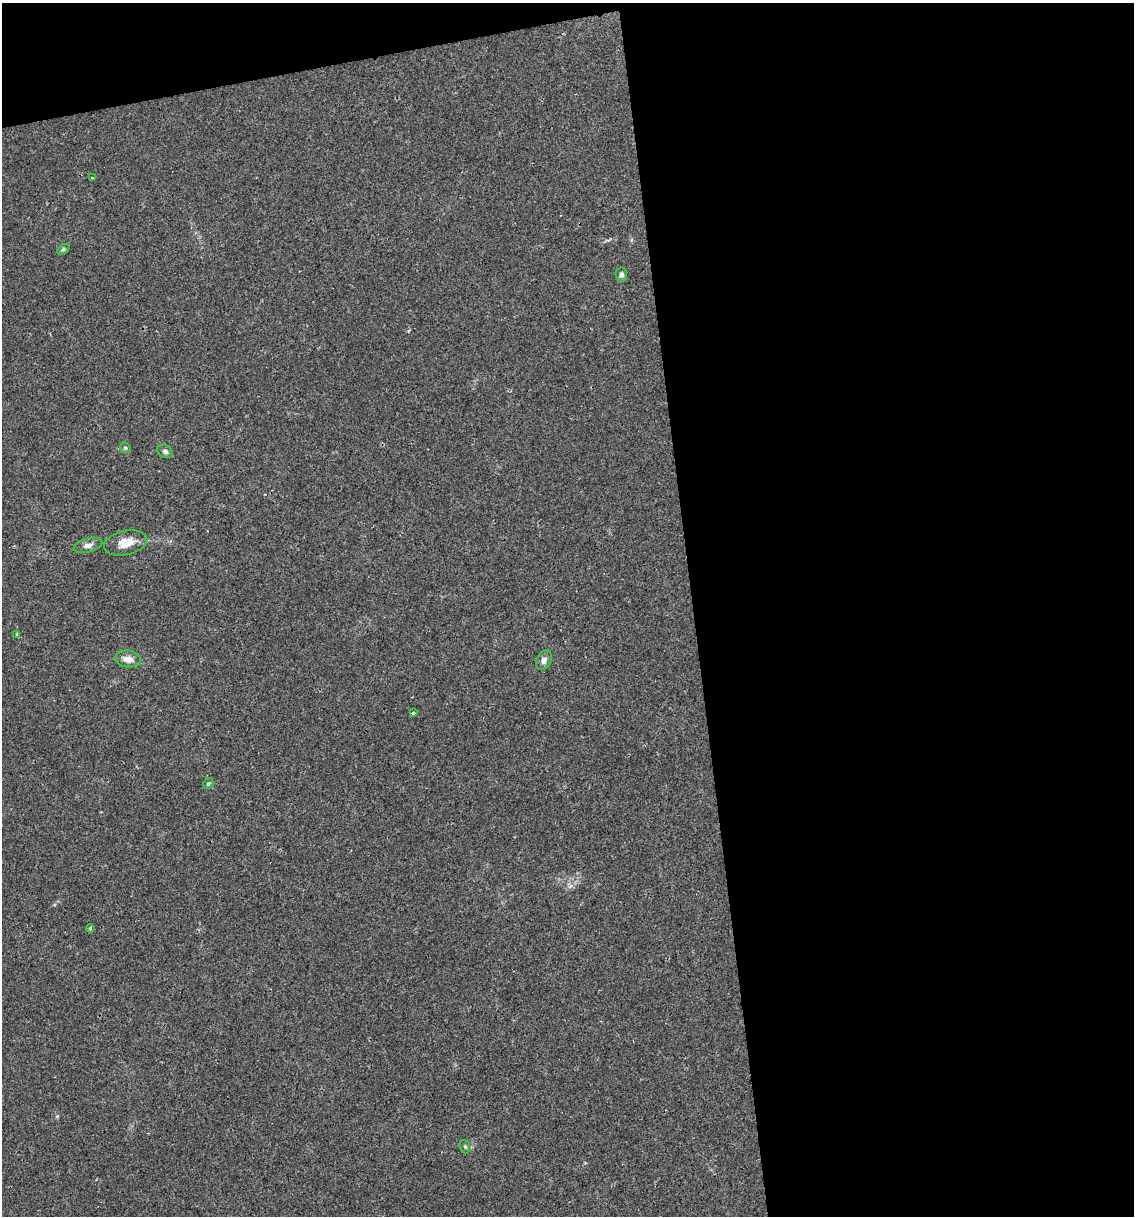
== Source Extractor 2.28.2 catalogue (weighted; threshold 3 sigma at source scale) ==
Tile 4 of 4 x 4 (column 4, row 1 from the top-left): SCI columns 3470-4601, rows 3642-4855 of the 4627 x 4856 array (HDU 1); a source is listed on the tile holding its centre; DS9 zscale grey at full resolution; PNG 1136 x 1218 px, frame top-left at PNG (2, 3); each listed source drawn as its Kron ellipse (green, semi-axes under 4 px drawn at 4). Shown black and unused: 42% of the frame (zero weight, under 2 of 3 exposures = <1% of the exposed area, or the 3 px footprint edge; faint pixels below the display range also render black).
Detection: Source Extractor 2.28.2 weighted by HDU 2 'WHT'; one run over the whole footprint, this tile lists its part. Background 0.0176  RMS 0.0045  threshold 0.0202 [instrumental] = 3 sigma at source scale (4.5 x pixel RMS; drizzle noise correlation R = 1.50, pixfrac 1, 0.0396/0.0396 arcsec/px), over >= 5 px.
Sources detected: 14; all 14 listed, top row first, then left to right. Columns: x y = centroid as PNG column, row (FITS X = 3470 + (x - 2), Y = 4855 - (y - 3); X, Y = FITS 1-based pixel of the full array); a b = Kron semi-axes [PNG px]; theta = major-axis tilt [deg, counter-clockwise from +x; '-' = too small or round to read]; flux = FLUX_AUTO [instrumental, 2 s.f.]
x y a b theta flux
93 178 3 3 - 0.74
63 249 7 4 32 0.84
621 274 7 6 - 1.5
125 448 5 5 - 0.63
165 451 8 6 -25 1.4
126 543 22 12 13 6.4
88 545 15 7 15 2.3
17 634 4 3 - 0.79
128 659 13 8 -7 3.9
544 660 10 7 63 2
413 713 4 2 - 0.86
208 784 6 4 57 0.72
90 928 4 3 - 0.53
465 1147 7 5 -69 0.8